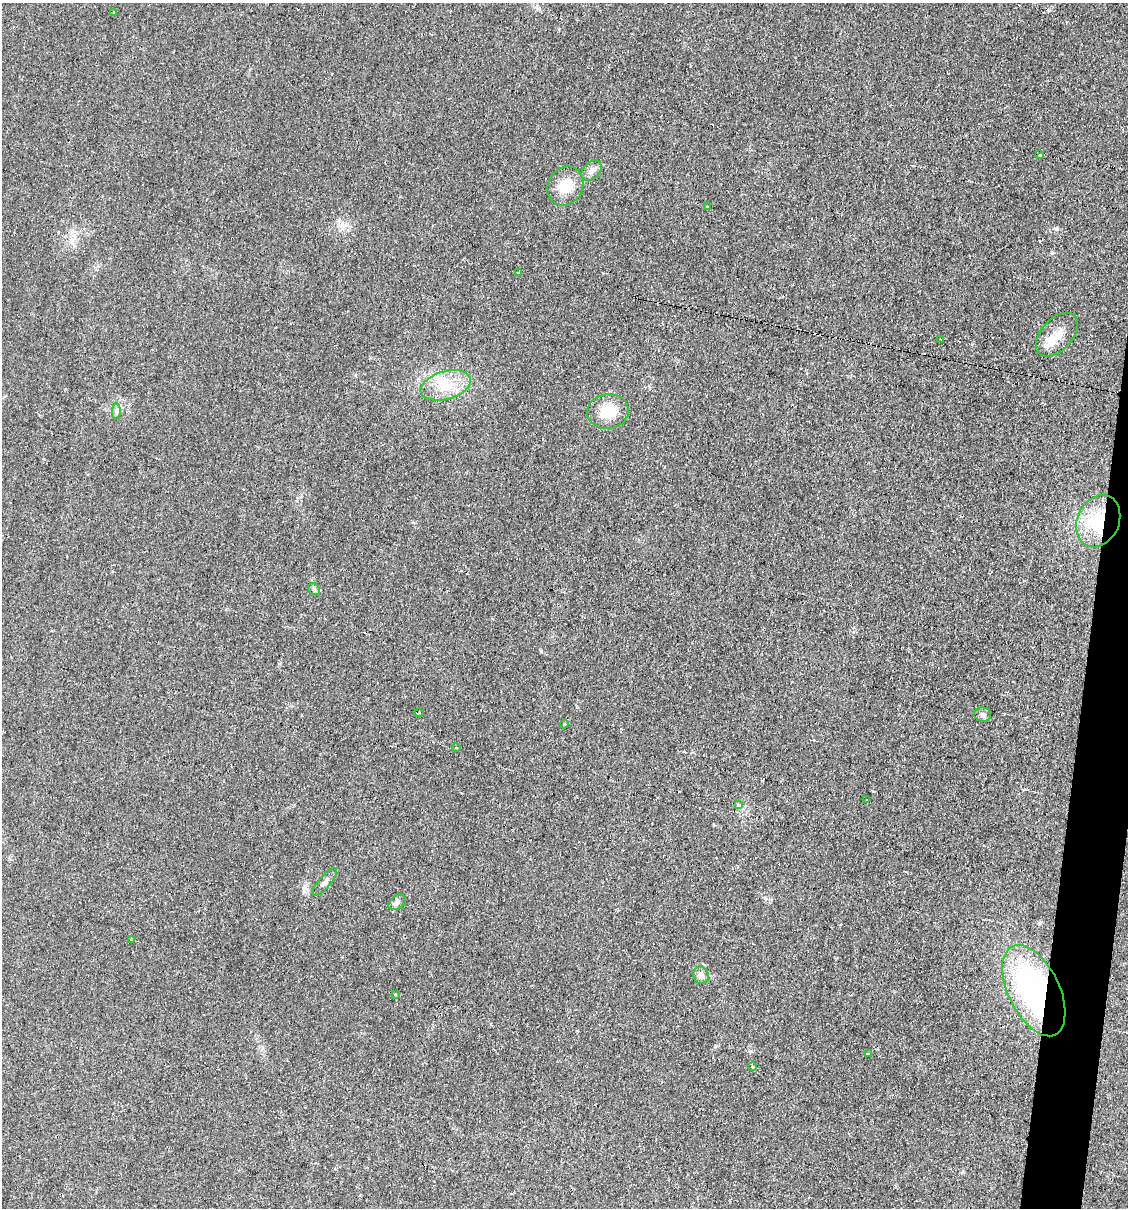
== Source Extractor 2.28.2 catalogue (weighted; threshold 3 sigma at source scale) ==
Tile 6 of 4 x 4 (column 2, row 2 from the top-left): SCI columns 1360-2485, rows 2415-3620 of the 4848 x 4828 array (HDU 1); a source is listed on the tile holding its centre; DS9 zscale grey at full resolution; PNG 1130 x 1210 px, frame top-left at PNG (2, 3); each listed source drawn as its Kron ellipse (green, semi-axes under 4 px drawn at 4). Shown black and unused: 3% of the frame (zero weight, under 2 of 3 exposures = <1% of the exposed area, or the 3 px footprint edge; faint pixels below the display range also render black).
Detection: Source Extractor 2.28.2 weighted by HDU 2 'WHT'; one run over the whole footprint, this tile lists its part. Background 0.0329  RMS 0.0049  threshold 0.022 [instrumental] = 3 sigma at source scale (4.5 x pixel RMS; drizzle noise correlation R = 1.50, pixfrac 1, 0.05/0.05 arcsec/px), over >= 5 px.
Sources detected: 34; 7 cosmic-ray / hot-pixel residue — neither listed nor drawn; the other 27 listed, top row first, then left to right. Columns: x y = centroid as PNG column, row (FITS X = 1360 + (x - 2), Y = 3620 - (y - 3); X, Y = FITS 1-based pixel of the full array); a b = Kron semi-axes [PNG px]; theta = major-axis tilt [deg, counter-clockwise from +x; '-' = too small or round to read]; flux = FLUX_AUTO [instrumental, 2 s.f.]
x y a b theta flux
114 12 3 3 - 2.3
1040 155 3 2 - 0.64
591 171 12 8 46 2.8
565 186 20 17 61 10
707 207 3 3 - 0.7
519 272 3 3 - 1.2
1057 335 26 15 48 8.8
941 339 2 2 - 0.46
446 385 26 14 16 12
608 411 21 17 9 10
116 412 8 4 90 1
1098 521 27 21 66 27
314 589 6 5 - 0.91
419 713 4 3 - 0.47
983 715 8 7 - 1.6
564 724 4 3 - 0.37
456 748 4 3 - 0.82
867 800 3 2 - 0.6
739 804 4 3 - 3.9
325 882 17 6 50 2
397 902 9 6 32 1.7
132 940 3 3 - 0.39
701 975 9 7 -68 2.1
1034 991 49 25 -64 97
395 994 3 3 - 1.6
868 1054 3 3 - 2.9
753 1067 3 3 - 2.2
Overlapping masked pixels (flux is a lower limit): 2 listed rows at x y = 1098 521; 1034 991
Unlisted compact peaks at least as high as the median listed source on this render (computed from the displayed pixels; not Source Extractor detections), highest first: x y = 1057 229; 1052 253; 541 651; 1025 789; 715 1046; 750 1051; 304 892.